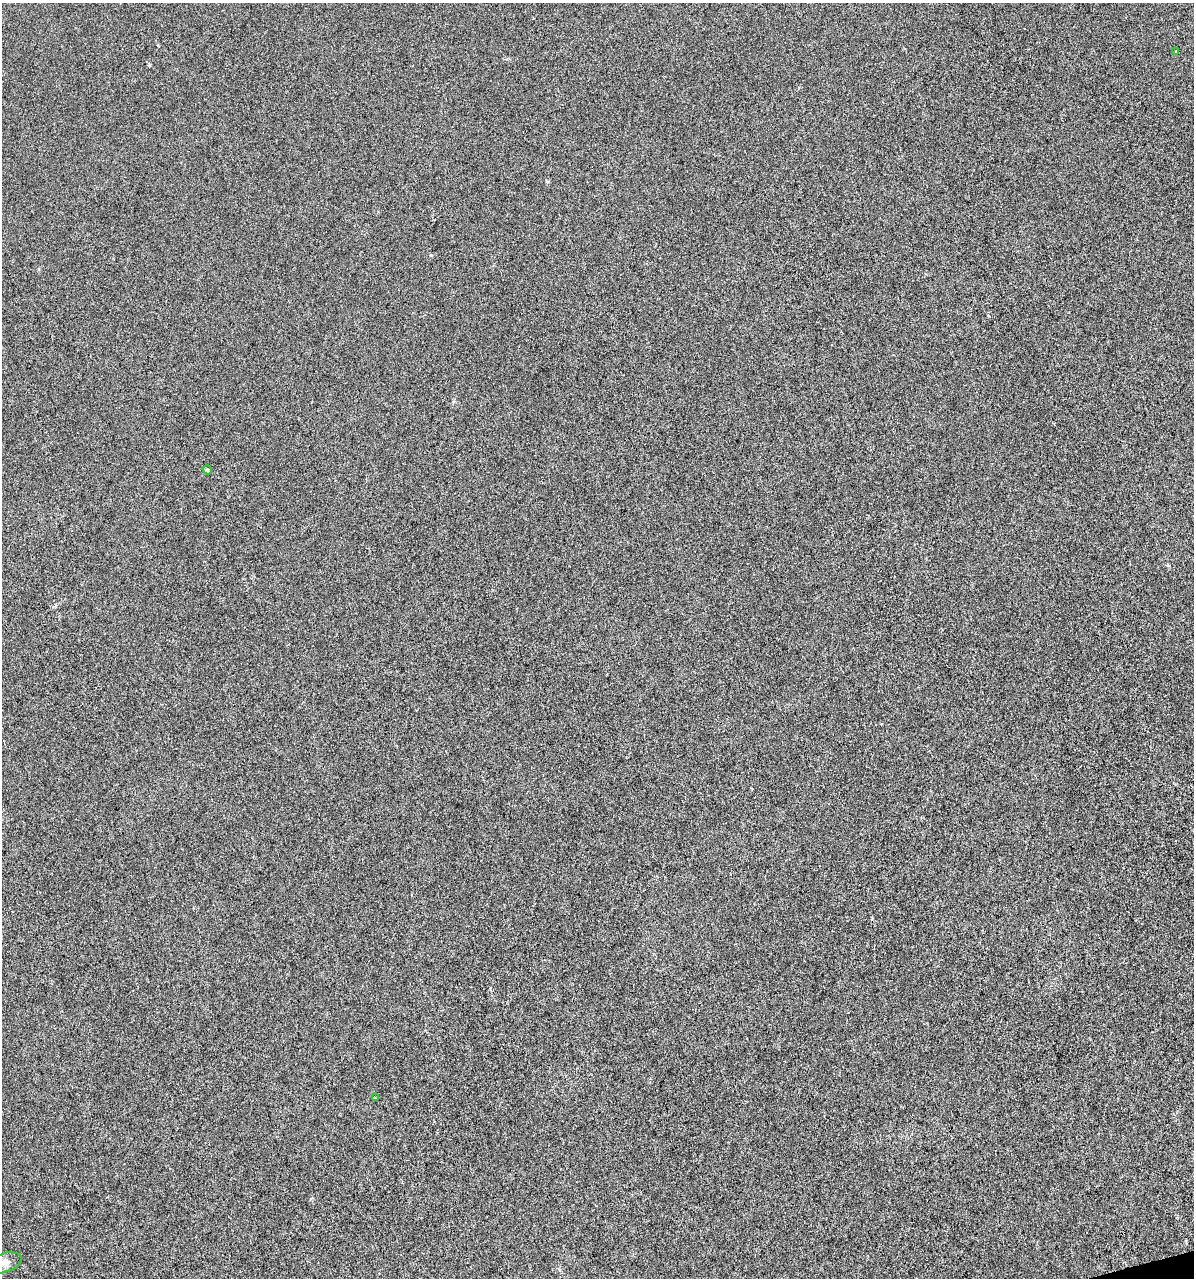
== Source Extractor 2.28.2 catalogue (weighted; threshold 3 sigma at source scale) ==
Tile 6 of 4 x 4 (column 2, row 2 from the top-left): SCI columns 1285-2476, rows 2555-3830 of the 4903 x 5108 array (HDU 1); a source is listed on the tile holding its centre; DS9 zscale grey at full resolution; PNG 1196 x 1280 px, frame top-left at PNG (2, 3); each listed source drawn as its Kron ellipse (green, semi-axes under 4 px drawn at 4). Shown black and unused: <1% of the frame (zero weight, under 3 of 6 exposures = <1% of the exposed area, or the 3 px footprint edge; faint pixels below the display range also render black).
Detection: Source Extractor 2.28.2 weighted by HDU 2 'WHT'; one run over the whole footprint, this tile lists its part. Background 4.23e-04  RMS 0.0027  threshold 0.0109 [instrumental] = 3 sigma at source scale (4.09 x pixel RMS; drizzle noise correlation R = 1.36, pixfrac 0.8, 0.0396/0.0396 arcsec/px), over >= 5 px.
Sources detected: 4; all 4 listed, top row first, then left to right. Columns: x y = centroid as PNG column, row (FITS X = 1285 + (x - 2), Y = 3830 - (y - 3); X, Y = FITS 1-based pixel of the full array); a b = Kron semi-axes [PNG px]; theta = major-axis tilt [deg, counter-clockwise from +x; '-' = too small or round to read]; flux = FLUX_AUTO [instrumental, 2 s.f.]
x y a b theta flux
1176 52 3 3 - 0.48
207 470 5 4 - 0.28
375 1098 4 4 - 0.26
4 1263 18 9 17 2
Isophote crosses this tile's border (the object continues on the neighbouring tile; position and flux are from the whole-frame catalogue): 1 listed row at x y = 4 1263